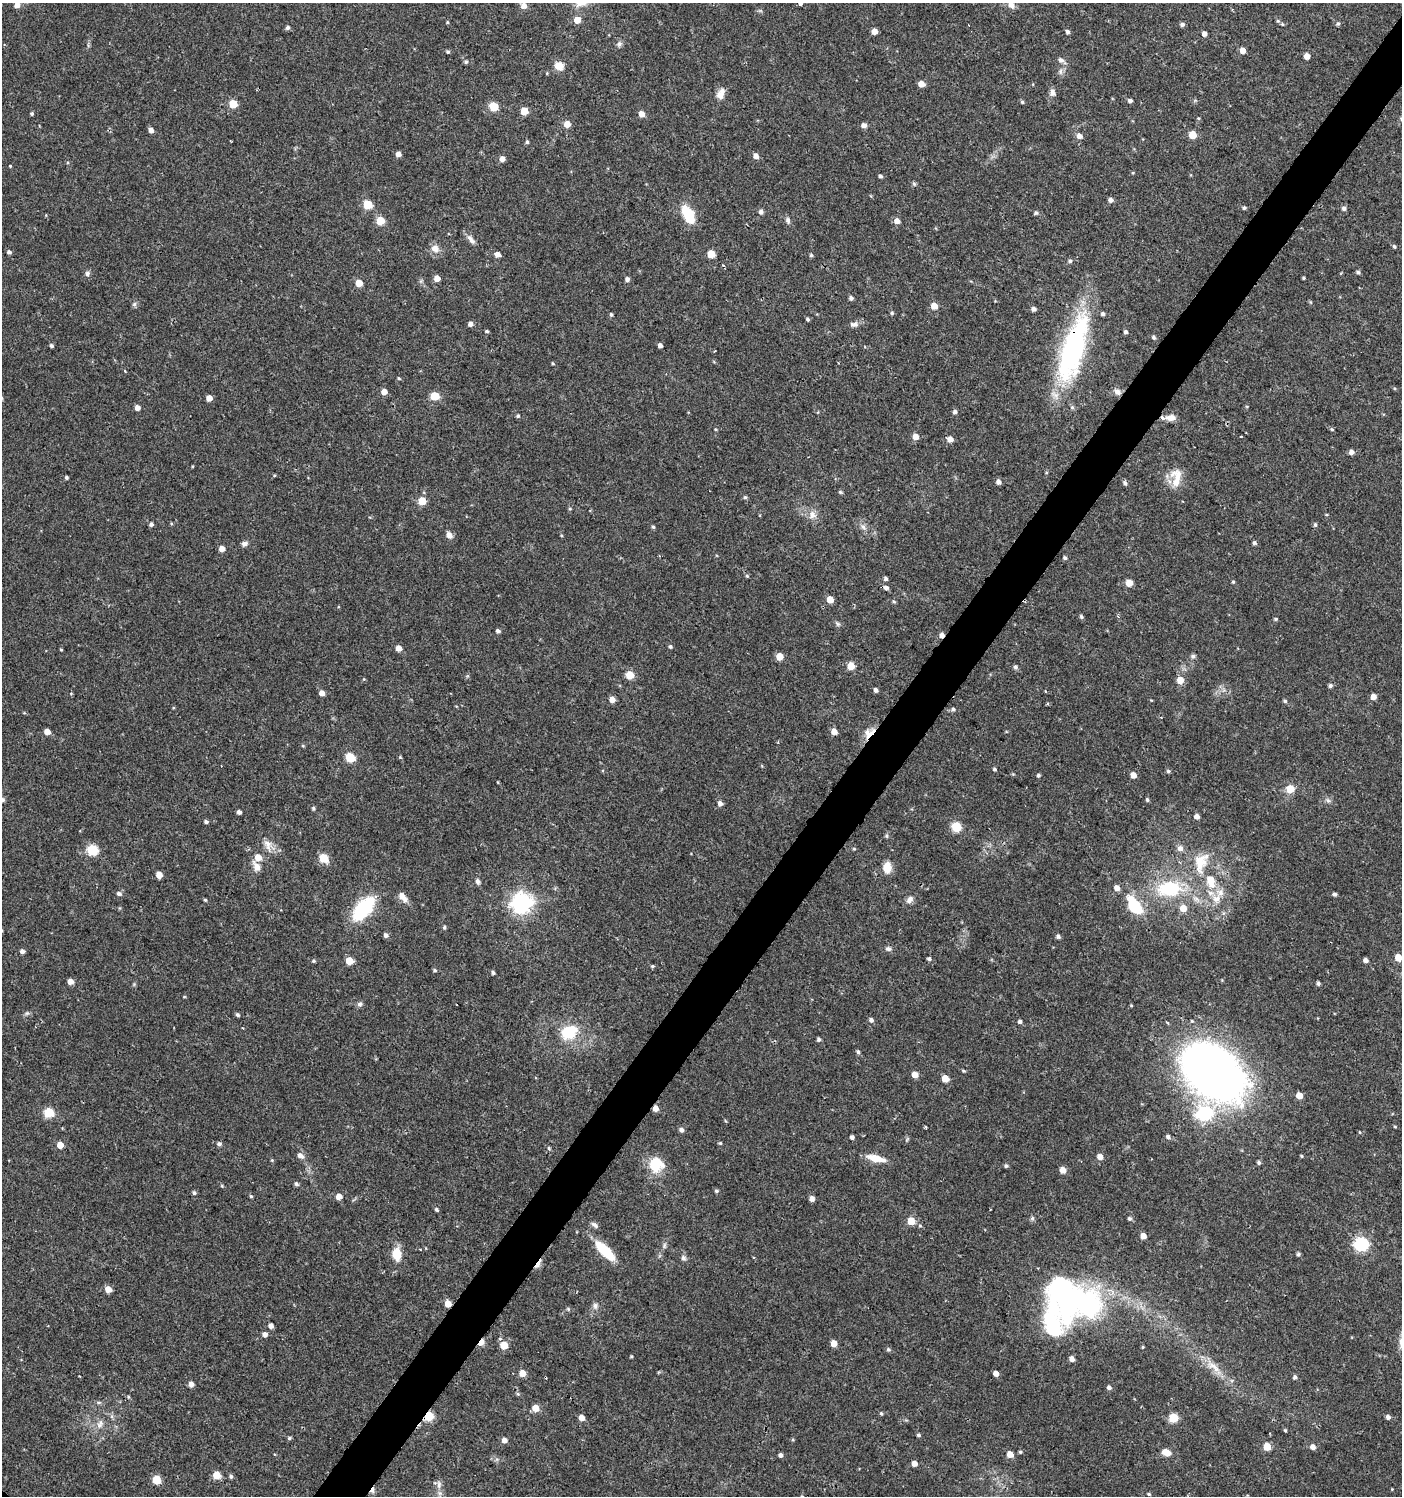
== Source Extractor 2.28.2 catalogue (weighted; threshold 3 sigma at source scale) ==
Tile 10 of 4 x 4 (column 2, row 3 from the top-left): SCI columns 1576-2975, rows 1501-2994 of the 6017 x 5984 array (HDU 1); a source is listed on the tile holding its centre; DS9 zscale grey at full resolution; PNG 1404 x 1498 px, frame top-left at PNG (2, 3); no overlay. Shown black and unused: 4% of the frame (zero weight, under 2 of 3 exposures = <1% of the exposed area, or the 3 px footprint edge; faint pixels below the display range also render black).
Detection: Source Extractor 2.28.2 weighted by HDU 2 'WHT'; one run over the whole footprint, this tile lists its part. Background 0.0285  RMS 0.0035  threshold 0.0158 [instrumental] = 3 sigma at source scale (4.5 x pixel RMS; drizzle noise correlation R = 1.50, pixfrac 1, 0.0396/0.0396 arcsec/px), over >= 5 px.
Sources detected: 323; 2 inside a brighter object's white glare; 5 cosmic-ray / hot-pixel residue — not listed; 3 inside a brighter listed object's ellipse — not listed separately; the other 313 listed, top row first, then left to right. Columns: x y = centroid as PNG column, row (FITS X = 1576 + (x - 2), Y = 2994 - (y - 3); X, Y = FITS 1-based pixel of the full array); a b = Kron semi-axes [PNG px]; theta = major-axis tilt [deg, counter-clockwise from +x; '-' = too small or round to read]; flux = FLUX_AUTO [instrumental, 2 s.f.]
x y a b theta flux
800 3 4 4 - 6.2
17 5 5 5 - 2.4
1011 5 8 7 - 1.8
524 6 6 6 - 2.2
577 20 5 5 - 4.6
1278 21 5 5 - 0.52
447 22 5 3 - 0.37
1338 23 5 4 - 0.54
1182 24 5 5 - 0.99
1282 24 4 4 - 0.43
969 25 3 2 - 0.32
287 28 5 5 - 0.93
874 31 5 4 - 3.7
1067 32 5 4 - 0.83
1204 34 4 4 - 1.7
619 44 8 7 - 1
1242 50 5 4 - 2.8
448 52 5 4 - 0.56
1307 56 5 4 - 2.9
1061 60 12 6 -36 1.4
466 62 5 4 - 0.53
559 66 10 9 - 3.3
1060 71 9 5 -85 1.1
921 84 5 5 - 3.3
1052 93 9 7 -85 1.6
721 94 14 9 70 2.8
1130 101 4 4 - 1.1
1022 102 4 4 - 0.49
233 104 5 5 - 11
494 107 5 5 - 13
524 111 5 5 - 7.7
32 113 4 4 - 0.52
641 114 5 5 - 2.6
567 124 5 4 - 4.3
864 125 5 5 - 1.8
151 130 5 5 - 1.6
1192 135 5 5 - 8.4
1079 136 6 5 - 2.1
527 142 5 4 - 0.57
398 154 5 4 - 1.9
756 156 5 5 - 2
502 159 5 5 - 2.2
10 166 3 3 - 0.43
880 176 4 4 - 0.73
914 184 7 4 -45 0.53
1110 200 5 5 - 1.4
367 205 5 5 - 14
1244 208 5 4 - 0.56
1344 208 6 5 - 1
761 212 5 5 - 1.2
1036 213 5 5 - 0.68
688 215 17 9 -63 13
788 220 9 6 -78 0.98
380 221 5 5 - 9.7
897 221 5 5 - 2.3
472 241 10 7 -44 1.4
1394 247 5 4 - 0.47
435 249 12 10 -34 2.5
9 252 5 4 - 0.82
498 254 5 5 - 2.4
711 254 5 5 - 8.7
811 255 4 4 - 0.53
1070 261 6 5 - 0.68
723 265 4 3 - 0.41
1358 272 5 4 - 0.69
87 273 7 6 - 0.97
437 278 5 4 - 3.3
1303 278 3 3 - 0.45
627 279 4 4 - 1.2
359 283 5 5 - 5
851 298 5 5 - 0.91
1310 302 5 3 - 0.38
134 304 6 5 - 0.72
934 306 5 5 - 4.1
1033 309 5 5 - 1.2
892 313 5 5 - 0.5
611 314 5 4 - 0.5
1103 314 4 4 - 0.83
807 319 5 3 - 0.58
470 324 5 4 - 1.6
854 324 11 7 4 1.4
487 331 4 3 - 0.47
1125 332 4 4 - 0.8
1153 337 5 5 - 0.67
51 345 4 4 - 0.67
660 345 4 4 - 1.3
1073 349 73 22 73 68
553 363 4 3 - 0.36
125 371 4 3 - 0.27
399 378 5 4 - 0.42
1394 388 5 3 - 0.38
384 392 5 5 - 2.8
1117 392 9 7 -34 1.8
434 396 5 5 - 12
209 398 5 4 - 3.1
137 407 5 5 - 1.8
1072 407 6 5 - 0.69
955 412 5 4 - 1
518 416 4 4 - 0.52
1170 418 12 7 -1 2.5
715 429 4 3 - 0.34
1332 429 5 4 - 0.5
915 436 5 5 - 3.2
1241 436 3 2 - 0.56
950 439 5 5 - 2.5
1351 452 5 4 - 1.7
66 477 4 4 - 0.58
998 482 5 5 - 1.6
1176 482 31 12 -70 6
1125 483 7 5 -49 0.87
840 492 5 4 - 0.51
745 497 5 5 - 0.55
422 501 5 5 - 9.7
812 515 12 10 -87 2.6
151 524 5 5 - 0.92
1315 525 6 4 -88 0.63
653 527 5 4 - 0.51
863 527 9 5 -37 1.1
449 535 9 7 -50 1.7
1254 543 5 5 - 0.73
244 544 8 6 23 1.2
222 549 5 5 - 2.5
1065 558 5 4 - 0.7
747 576 5 4 - 0.48
885 579 5 4 - 0.78
1233 582 4 4 - 0.45
1129 583 5 5 - 5.8
886 587 6 5 - 1.1
830 599 5 5 - 4.8
894 602 5 3 - 0.4
1081 616 5 4 - 0.6
1276 619 5 4 - 0.49
838 624 7 5 -35 0.72
498 631 5 4 - 0.84
942 635 5 5 - 1.6
670 646 5 4 - 0.56
398 648 5 4 - 2.7
61 650 4 3 - 0.3
779 656 5 5 - 5
1193 656 6 5 - 0.75
851 666 5 5 - 8.4
1015 667 5 5 - 0.87
630 675 5 5 - 9.2
364 679 5 3 - 0.3
1180 680 5 5 - 5.6
1330 686 5 4 - 0.77
876 690 4 4 - 1.1
322 693 5 4 - 2.4
1373 697 5 5 - 2.8
612 699 5 5 - 2.8
1285 701 5 4 - 0.59
953 709 6 5 - 0.76
834 731 5 5 - 3
47 732 5 4 - 2.9
869 733 16 10 31 3.6
303 746 5 3 - 0.34
350 757 5 5 - 16
400 757 5 4 - 0.38
995 769 4 4 - 0.54
1168 771 5 5 - 0.61
1038 775 4 4 - 0.65
1133 775 5 5 - 2.9
1290 789 5 5 - 9.5
2 800 5 5 - 1.2
1147 800 4 4 - 0.57
1328 801 7 4 -2 0.74
720 803 5 5 - 1.7
313 808 5 4 - 0.51
239 812 4 4 - 1.2
1197 816 4 4 - 2.1
206 822 5 4 - 0.66
956 827 5 5 - 19
268 845 16 10 -69 3
1180 848 8 7 - 1.6
854 849 4 4 - 0.37
92 850 6 5 - 27
258 857 6 6 - 3.8
323 858 6 5 - 13
1201 862 33 19 73 11
256 866 13 7 -56 2.6
887 867 12 9 87 4.4
159 875 5 5 - 4.4
477 881 8 5 -72 0.97
1117 888 5 5 - 2.4
1169 889 30 18 6 22
119 893 6 5 - 1
1335 894 4 4 - 0.86
403 897 15 7 -50 2.6
1196 899 11 7 -37 1.9
1216 899 11 10 - 3.6
205 900 4 3 - 0.42
910 900 11 7 47 1.8
522 902 7 7 - 200
1134 906 21 12 -53 15
363 908 20 10 48 33
1183 908 5 5 - 5.1
444 927 5 4 - 0.57
386 935 5 5 - 1.1
1058 936 5 4 - 0.99
888 949 8 6 -13 1
22 951 5 4 - 1.4
1398 957 5 5 - 5.1
929 959 4 4 - 0.72
1366 960 4 4 - 1.5
313 961 5 4 - 0.45
349 961 5 5 - 7.7
652 966 5 4 - 0.49
434 970 5 4 - 0.56
493 972 4 4 - 0.7
70 981 4 4 - 3.2
1318 983 4 4 - 0.76
360 1004 6 6 - 1.1
27 1013 6 5 - 0.64
237 1015 5 4 - 0.68
871 1020 5 5 - 1
1020 1021 4 4 - 0.83
242 1028 3 3 - 0.32
569 1032 20 16 29 11
819 1039 4 4 - 0.8
858 1052 5 4 - 0.78
1214 1073 55 37 -38 310
915 1075 5 5 - 3.7
945 1078 5 5 - 6.1
1299 1095 5 5 - 4.5
656 1108 4 4 - 3
49 1112 5 5 - 20
1205 1113 7 7 - 57
1395 1127 4 4 - 0.32
681 1130 5 5 - 1.2
1359 1132 5 3 - 0.27
852 1137 4 4 - 1
1168 1137 6 5 - 0.89
720 1143 5 4 - 0.39
219 1144 6 5 - 0.87
60 1145 5 4 - 3.9
549 1148 4 4 - 0.45
300 1155 7 6 - 1.7
1301 1156 4 3 - 0.36
1100 1157 5 5 - 2.7
876 1158 18 6 -14 6.5
272 1160 4 4 - 0.37
1259 1162 5 5 - 0.73
656 1165 15 15 - 10
1006 1166 4 4 - 0.66
1063 1170 5 5 - 3.6
296 1184 5 4 - 0.79
222 1186 5 3 - 0.34
716 1191 5 4 - 0.61
194 1193 5 5 - 0.69
251 1196 5 4 - 0.47
339 1196 5 4 - 3.1
812 1199 5 4 - 2
436 1209 5 4 - 0.59
1032 1218 6 6 - 0.61
1129 1219 5 5 - 0.72
911 1221 5 5 - 7.9
595 1225 10 5 -38 1.1
920 1226 5 3 - 0.42
1143 1236 5 4 - 3
1361 1244 6 6 - 63
664 1245 8 4 82 0.75
420 1250 3 2 - 0.33
605 1251 22 8 -45 14
397 1254 11 7 -80 7.8
1298 1254 4 4 - 0.66
683 1258 7 6 - 0.89
754 1258 3 3 - 0.58
108 1289 5 5 - 4
1070 1300 45 28 69 50
448 1304 5 5 - 5.4
595 1306 10 6 -83 1.2
568 1309 5 5 - 0.45
271 1326 4 4 - 1.7
265 1334 5 5 - 1.6
500 1339 4 3 - 0.4
481 1342 6 4 53 6.8
834 1343 5 4 - 4.1
504 1345 5 5 - 8.7
1143 1347 4 3 - 0.36
888 1349 5 5 - 0.67
631 1356 5 3 - 0.34
1072 1359 5 4 - 2
1213 1367 28 9 -38 5.5
522 1373 5 5 - 4.5
996 1373 4 4 - 2.6
1295 1377 5 5 - 0.85
191 1384 5 5 - 2
1109 1387 5 4 - 1.1
518 1394 6 4 -44 0.48
98 1402 7 4 0 0.59
536 1408 5 5 - 5.5
881 1413 4 4 - 0.51
429 1416 5 5 - 14
1388 1417 4 4 - 1.2
582 1418 4 4 - 3.5
1173 1418 5 5 - 17
100 1424 14 7 64 2.2
1285 1430 4 3 - 0.41
918 1435 4 4 - 0.62
289 1438 5 4 - 0.52
504 1440 5 5 - 1.9
1267 1447 5 5 - 8.6
1313 1447 5 5 - 2
1020 1452 4 4 - 0.47
1167 1452 7 5 -23 5.5
1010 1454 5 5 - 3.8
780 1455 5 4 - 1.1
914 1463 5 4 - 2.6
216 1475 5 5 - 7.8
231 1476 5 5 - 0.77
156 1480 5 5 - 12
439 1485 12 6 89 1.8
1149 1494 4 3 - 0.47
Overlapping masked pixels (flux is a lower limit): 7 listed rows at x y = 1073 349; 942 635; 869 733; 656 1108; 448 1304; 481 1342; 429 1416
Isophote crosses this tile's border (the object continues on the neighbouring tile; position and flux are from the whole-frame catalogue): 5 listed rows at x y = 800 3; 17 5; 1011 5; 2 800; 1398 957